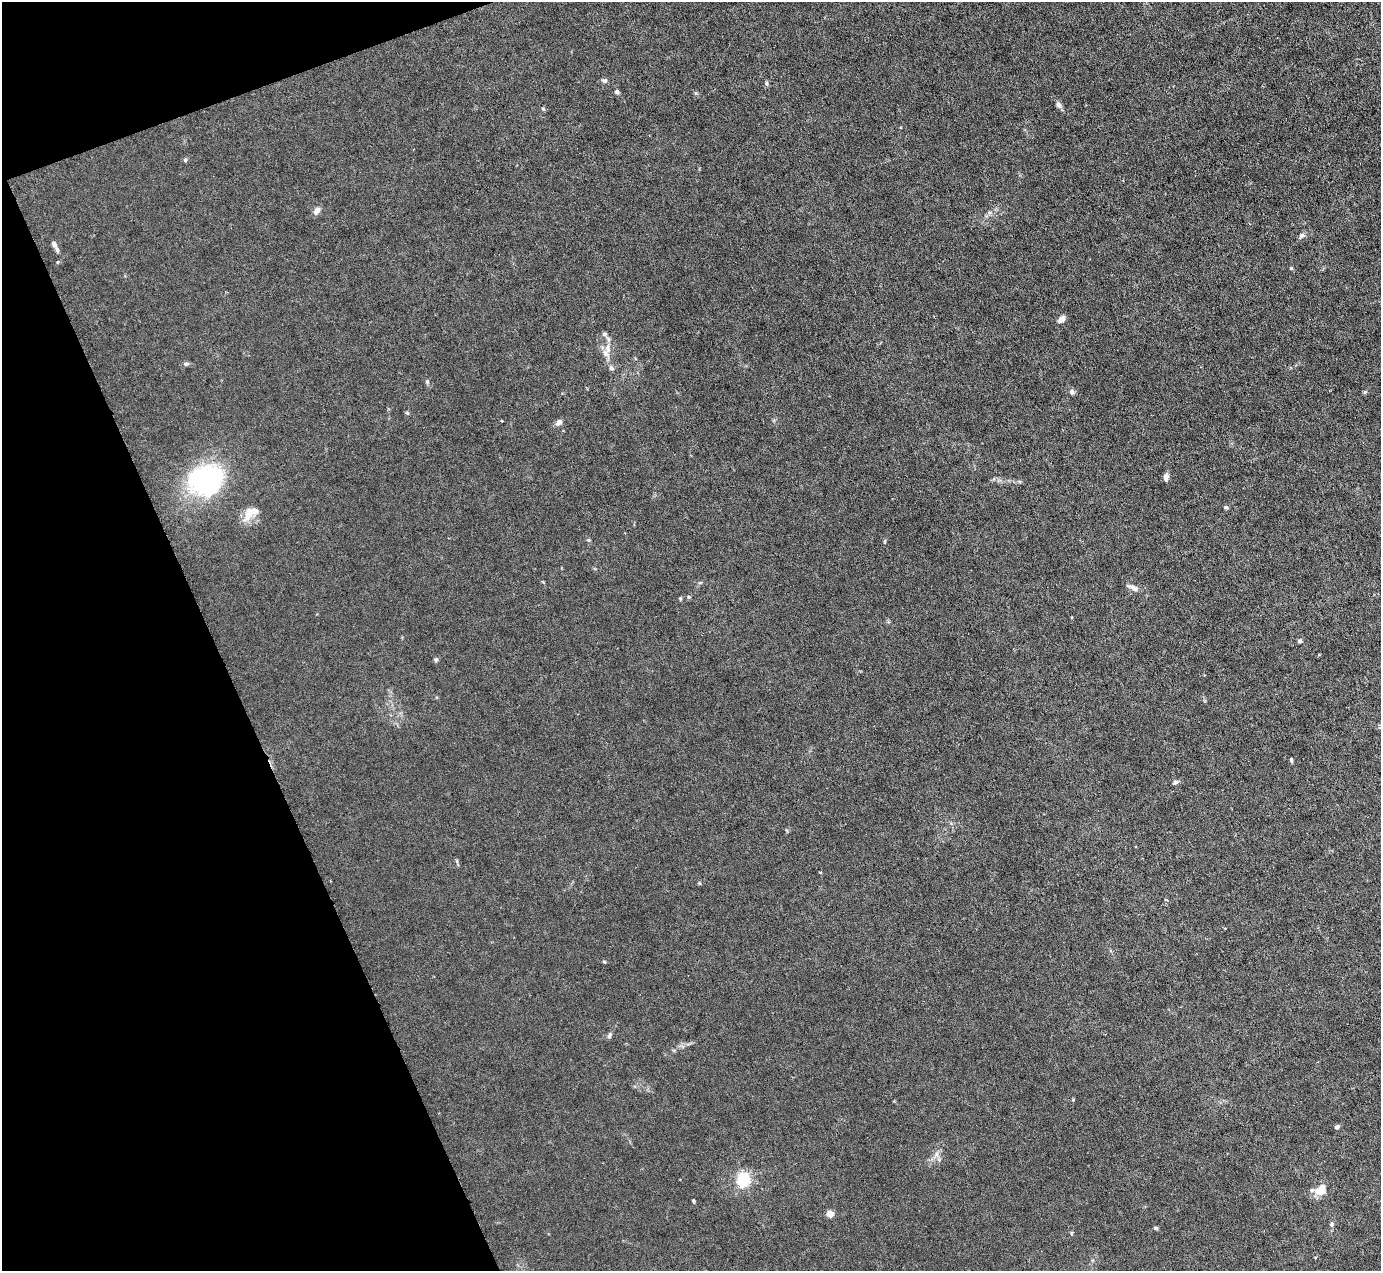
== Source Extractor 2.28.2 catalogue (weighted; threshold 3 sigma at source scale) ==
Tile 5 of 4 x 4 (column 1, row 2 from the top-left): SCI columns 1-1379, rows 2816-4084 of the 5516 x 5500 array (HDU 1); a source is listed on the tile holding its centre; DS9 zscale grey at full resolution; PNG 1383 x 1273 px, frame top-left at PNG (2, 2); no overlay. Shown black and unused: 18% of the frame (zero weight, under 3 of 6 exposures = <1% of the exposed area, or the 3 px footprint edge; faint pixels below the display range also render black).
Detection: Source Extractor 2.28.2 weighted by HDU 2 'WHT'; one run over the whole footprint, this tile lists its part. Background 0.0209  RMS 0.0027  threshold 0.0112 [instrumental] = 3 sigma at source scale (4.09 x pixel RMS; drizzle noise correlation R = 1.36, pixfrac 0.8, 0.05/0.05 arcsec/px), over >= 5 px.
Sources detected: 48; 2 inside a brighter object's white glare — not listed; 2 inside a brighter listed object's ellipse — not listed separately; the other 44 listed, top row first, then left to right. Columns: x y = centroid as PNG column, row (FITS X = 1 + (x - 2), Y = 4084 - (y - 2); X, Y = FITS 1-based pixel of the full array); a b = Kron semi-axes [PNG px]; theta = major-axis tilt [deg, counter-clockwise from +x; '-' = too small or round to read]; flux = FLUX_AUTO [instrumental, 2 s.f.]
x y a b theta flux
605 81 7 6 - 0.53
766 83 6 4 -89 0.38
617 92 5 4 - 0.8
1059 105 9 6 -44 0.81
543 109 5 5 - 0.34
185 160 5 5 - 0.37
317 211 10 7 56 1.3
1302 235 9 6 34 0.73
54 244 12 6 -62 0.97
1291 268 4 4 - 0.26
1062 319 8 6 50 1.5
608 349 19 8 -90 2.5
186 364 6 5 - 0.44
611 368 7 6 - 0.72
427 382 6 5 - 0.39
1072 392 7 6 - 0.64
1365 392 5 5 - 0.31
407 413 6 4 -42 0.32
502 421 3 2 - 0.23
559 422 9 7 43 0.92
1166 477 9 5 84 1
206 481 41 26 -58 26
1226 507 6 4 -39 0.41
248 516 20 8 45 2.6
588 540 5 4 - 0.3
885 541 5 3 - 0.27
1134 588 15 6 -28 1.3
689 597 5 5 - 0.33
680 598 5 4 - 0.33
1300 641 6 5 - 0.5
436 660 7 5 87 0.43
1291 760 5 3 - 0.38
1176 782 8 5 20 0.6
604 962 4 4 - 0.27
609 1035 8 5 68 0.59
1337 1127 5 4 - 0.66
936 1154 7 5 90 0.7
743 1179 6 5 - 42
1320 1190 15 10 17 4
694 1201 4 3 - 0.35
830 1214 7 6 - 1.7
1332 1224 7 6 - 0.56
1156 1228 5 4 - 0.41
1071 1233 6 3 89 0.26